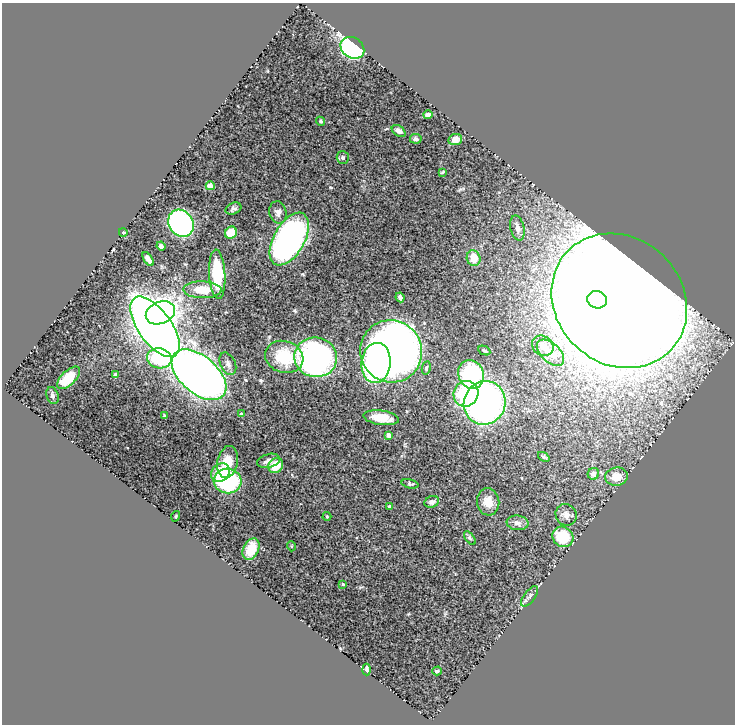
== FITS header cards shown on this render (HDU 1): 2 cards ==
NAXIS1  =                  733
NAXIS2  =                  722

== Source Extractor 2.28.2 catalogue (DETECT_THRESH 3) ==
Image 733 x 722 px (HDU 1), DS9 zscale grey, 1 PNG px = 1 image px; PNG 737 x 726 px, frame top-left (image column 1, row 722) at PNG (2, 3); each listed source drawn as its Kron ellipse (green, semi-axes under 4 px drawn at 4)
Background 0.708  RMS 0.038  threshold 0.114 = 3 sigma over >= 5 px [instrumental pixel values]
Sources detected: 71; all 71 listed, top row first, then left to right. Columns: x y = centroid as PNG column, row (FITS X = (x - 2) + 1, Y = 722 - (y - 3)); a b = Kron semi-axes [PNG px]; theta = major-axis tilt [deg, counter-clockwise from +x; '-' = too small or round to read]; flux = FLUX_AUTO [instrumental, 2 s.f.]
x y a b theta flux
352 48 12 10 -36 460
428 114 5 4 - 7.8
321 121 4 4 - 3.4
399 131 8 5 -36 10
416 139 6 5 - 4.9
455 140 7 5 13 16
343 158 6 6 - 5.9
442 172 4 3 - 2.4
210 186 4 4 - 17
233 209 8 5 23 6.8
278 212 11 8 -77 12
181 223 14 12 -54 410
517 228 13 7 -78 15
123 232 4 2 - 1.7
231 233 6 5 - 43
289 239 29 15 60 870
161 246 5 4 - 7.9
474 258 8 7 - 35
148 259 8 4 -56 16
217 274 25 8 -86 130
202 290 19 8 -1 52
400 297 5 3 - 8.4
597 300 10 8 -19 640
619 301 71 63 -43 13000
160 313 15 11 22 490
155 327 35 16 -54 3400
543 346 11 9 -33 25
391 351 31 30 - 2100
484 351 6 3 -26 3.9
550 353 16 9 -43 43
284 357 19 16 -18 110
316 357 21 20 - 710
159 358 12 10 -13 140
376 363 20 14 83 560
228 364 12 7 -65 12
426 368 6 4 79 4.4
471 374 15 12 -63 250
115 375 4 3 - 5.3
199 375 32 18 -40 2100
69 378 14 7 44 46
466 394 13 12 - 160
52 396 9 6 -73 5.8
485 403 22 20 65 780
241 414 3 3 - 4
164 416 4 2 - 2.8
381 418 18 7 -7 40
389 435 4 4 - 25
544 457 6 4 -36 3.8
269 461 11 6 14 12
228 462 16 10 79 45
276 466 8 7 - 49
220 473 10 8 44 56
593 474 6 5 - 13
616 477 11 9 6 30
227 481 14 12 -7 250
410 484 8 4 -14 4.5
432 502 7 5 21 8.5
488 502 13 11 -84 31
390 507 4 3 - 8.6
566 515 11 10 - 13
176 516 5 3 - 1.8
327 516 4 4 - 2.4
518 523 11 7 -6 12
563 537 11 9 -36 82
470 538 8 4 -53 4.6
291 546 5 3 - 2
251 549 11 7 65 56
343 584 3 3 - 1.8
530 596 12 5 53 8
367 670 6 3 -86 6.7
437 671 5 3 - 3.6